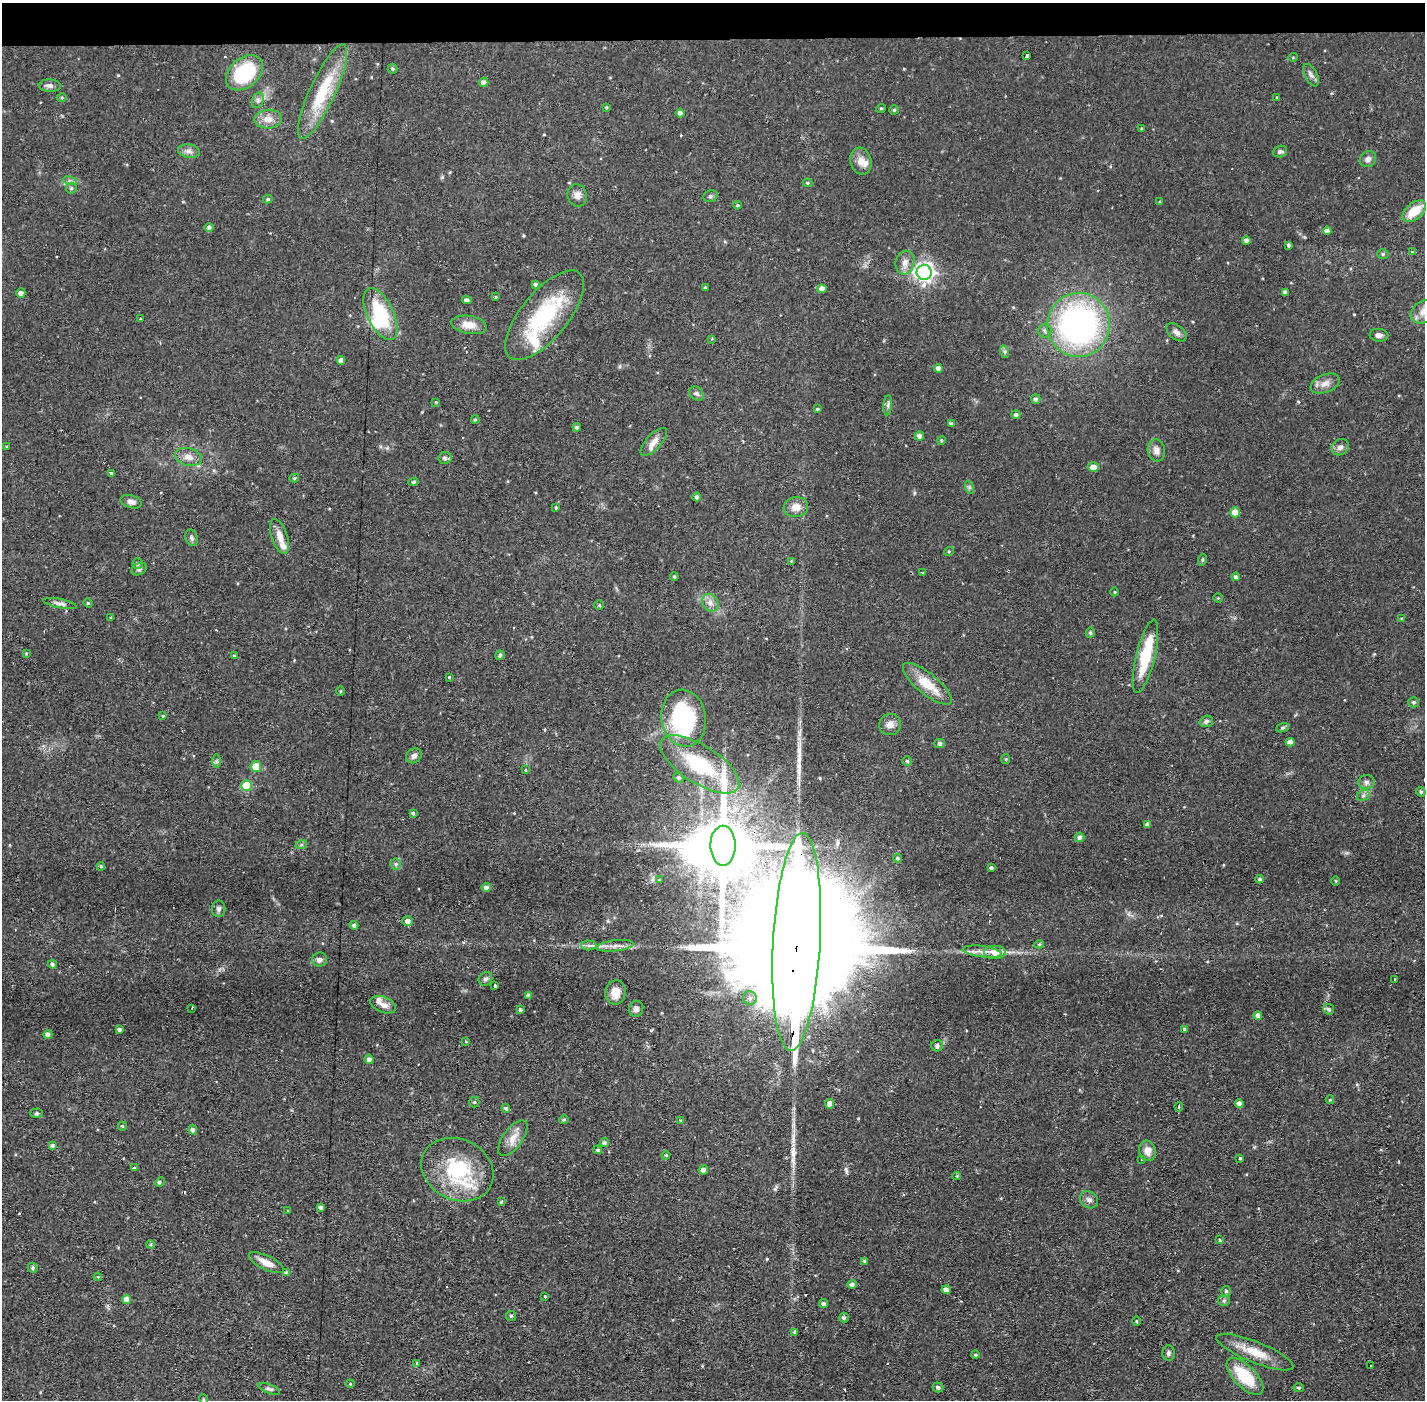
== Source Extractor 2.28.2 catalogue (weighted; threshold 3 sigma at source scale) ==
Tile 2 of 3 x 3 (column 2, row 1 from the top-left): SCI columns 1423-2845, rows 2849-4246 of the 4267 x 4300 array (HDU 1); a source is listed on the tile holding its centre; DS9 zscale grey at full resolution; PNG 1427 x 1402 px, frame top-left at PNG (2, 3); each listed source drawn as its Kron ellipse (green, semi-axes under 4 px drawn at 4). Shown black and unused: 3% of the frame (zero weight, under 2 of 3 exposures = <1% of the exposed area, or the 3 px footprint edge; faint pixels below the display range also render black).
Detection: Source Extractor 2.28.2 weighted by HDU 2 'WHT'; one run over the whole footprint, this tile lists its part. Background 0.0582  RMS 0.006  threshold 0.0272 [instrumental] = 3 sigma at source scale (4.5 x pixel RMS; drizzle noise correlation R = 1.50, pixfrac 1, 0.05/0.05 arcsec/px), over >= 5 px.
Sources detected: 244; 4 inside a brighter object's white glare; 3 cosmic-ray / hot-pixel residue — neither listed nor drawn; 6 inside a brighter listed object's ellipse — not listed separately; the other 231 listed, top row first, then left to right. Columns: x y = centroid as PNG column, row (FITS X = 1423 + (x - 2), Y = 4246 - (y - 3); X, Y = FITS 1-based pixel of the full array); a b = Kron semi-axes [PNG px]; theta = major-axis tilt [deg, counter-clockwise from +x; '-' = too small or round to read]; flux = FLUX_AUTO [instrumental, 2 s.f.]
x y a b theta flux
1027 56 4 3 - 2.2
1293 57 5 3 - 0.51
392 69 5 5 - 0.93
244 73 21 14 41 34
1311 75 12 6 -63 2.2
484 82 4 4 - 2.7
50 86 11 6 -4 2.4
322 92 52 12 65 31
62 98 5 3 - 0.64
1276 98 3 2 - 0.72
258 100 8 5 74 1.8
606 107 4 3 - 0.78
881 108 5 3 - 0.55
894 110 4 4 - 0.78
680 113 4 4 - 2.1
268 119 14 9 4 5.5
1142 129 4 3 - 0.71
189 151 11 6 -8 2.7
1280 152 7 6 - 1.5
1368 159 8 7 - 2.5
861 161 13 10 -74 5.7
70 181 7 4 -17 1.3
808 183 5 4 - 0.82
71 188 5 5 - 1
577 195 11 9 -72 3.7
710 196 7 5 21 1.2
268 199 5 4 - 0.85
1160 202 4 3 - 0.58
737 205 4 3 - 0.72
1414 211 14 8 40 13
209 227 4 4 - 1.6
1327 231 4 4 - 2.9
1246 240 4 4 - 2.1
1288 245 4 3 - 0.98
1412 251 4 3 - 1
1383 254 5 5 - 1
905 262 12 9 74 4.2
924 272 7 7 - 290
535 284 4 4 - 1.2
705 287 4 3 - 0.66
822 289 4 4 - 3.3
1285 292 4 4 - 2.2
21 293 4 4 - 2.7
495 297 4 4 - 0.88
467 300 4 4 - 2.4
1423 312 14 10 35 5.5
380 314 28 13 -64 38
545 315 55 23 50 56
140 318 3 3 - 0.65
469 325 18 9 -10 7.7
1078 325 32 31 - 170
1045 330 7 6 - 2
1177 332 11 7 -40 2.7
1379 335 9 6 -5 2.3
712 339 4 2 - 0.56
1005 352 6 4 -72 1
341 360 4 4 - 2.8
938 368 4 4 - 2.6
1325 383 15 9 22 4.3
697 394 8 6 -42 1.7
1036 399 5 4 - 1.4
436 402 4 3 - 0.48
888 405 10 4 86 1.4
818 409 4 3 - 0.76
1016 415 4 4 - 1.4
475 419 4 3 - 0.83
951 423 4 4 - 1.2
577 427 4 4 - 1.5
919 436 4 4 - 2.7
941 440 4 4 - 0.85
654 442 17 7 47 4.9
7 446 4 2 - 0.45
1340 447 9 7 30 2.5
1156 450 11 8 -80 3.9
188 457 13 9 -13 4.7
445 458 6 6 - 2.5
1093 467 5 5 - 4.7
112 473 4 3 - 6
294 478 5 4 - 0.88
413 482 5 4 - 0.92
969 487 7 4 -72 1
697 497 4 3 - 1.8
131 502 11 6 -16 2.7
556 507 4 3 - 1.5
796 507 12 10 9 5.5
1235 512 5 5 - 8.8
280 536 18 8 -72 6.5
191 538 8 6 -75 1.4
949 551 5 3 - 0.6
1202 560 6 3 72 0.66
791 561 4 4 - 0.55
137 563 5 5 - 1.3
139 569 8 5 30 1.4
922 573 3 2 - 0.84
674 577 4 3 - 0.76
1236 577 4 4 - 1.5
1115 592 4 3 - 0.45
1218 598 4 4 - 0.61
88 603 4 4 - 0.63
710 603 9 7 -54 3.3
60 604 17 4 -11 2.3
599 605 4 4 - 0.85
111 618 4 3 - 0.69
1402 619 4 3 - 0.71
1090 633 5 4 - 1
26 654 4 3 - 0.72
500 655 4 4 - 1.2
234 656 3 3 - 0.84
1145 656 37 9 76 28
450 677 3 3 - 2
927 684 30 10 -39 15
340 691 5 3 - 0.52
1414 702 5 5 - 1.2
163 716 3 3 - 0.63
684 718 28 22 -80 77
1206 721 7 5 19 1.6
890 725 11 10 - 3.9
1283 728 6 4 20 0.88
1290 742 4 4 - 3.3
940 743 5 4 - 1.6
414 756 8 7 - 2.5
1006 759 5 4 - 0.65
217 761 7 4 90 1.1
907 761 5 4 - 0.88
700 764 45 19 -32 44
256 766 5 5 - 10
526 770 4 3 - 0.51
679 778 5 5 - 1.2
1366 782 8 7 - 2
246 786 5 5 - 23
1421 792 5 4 - 1.1
1363 795 7 5 29 1.4
413 813 3 3 - 1.2
1148 824 4 4 - 1.9
1079 837 5 4 - 1.6
301 845 6 4 18 0.83
723 846 20 12 -90 5000
898 858 4 4 - 1.1
396 864 5 5 - 1.3
101 866 4 3 - 0.72
992 868 3 3 - 1.3
1260 879 4 3 - 1
660 880 4 3 - 1.9
1336 881 4 3 - 0.55
486 887 4 4 - 2.6
219 909 8 6 -89 1.6
408 921 5 4 - 2.8
354 925 4 4 - 1.4
797 942 109 23 87 54000
1039 944 5 4 - 0.88
589 945 7 5 -2 1.7
615 946 18 5 7 3.9
982 952 19 5 -7 4.5
995 952 11 7 0 6.2
320 960 7 7 - 2.1
52 964 4 4 - 1.3
485 979 7 6 - 1.6
1395 979 3 3 - 5.2
495 986 3 3 - 4.8
615 992 12 10 81 7.6
528 996 4 4 - 2.1
750 998 7 7 - 2.2
383 1005 13 8 -21 3.8
192 1008 2 2 - 0.72
636 1009 8 7 - 2.2
1329 1009 5 5 - 1.5
520 1010 3 3 - 1.2
1258 1016 4 4 - 3.1
119 1029 4 3 - 1.4
1185 1029 3 3 - 1.2
48 1034 4 4 - 2.2
465 1042 3 3 - 1.8
937 1046 6 6 - 1.8
369 1059 5 4 - 2.5
1330 1100 4 4 - 0.55
474 1102 5 5 - 0.76
1239 1103 4 4 - 2.6
830 1104 5 4 - 5.7
1179 1107 5 3 - 1.6
506 1108 4 4 - 1
36 1113 6 4 3 0.87
564 1120 5 4 - 0.83
681 1121 4 3 - 0.84
122 1126 4 4 - 0.6
193 1130 5 4 - 2.1
513 1138 21 9 54 6.7
604 1142 4 4 - 1.5
52 1145 4 3 - 1.2
598 1150 4 4 - 1.1
1147 1151 10 8 -74 5
666 1155 4 3 - 0.61
1240 1158 3 3 - 1.4
1141 1159 3 3 - 1.4
134 1168 4 3 - 0.56
457 1170 37 30 -26 47
703 1170 5 4 - 3.5
957 1176 4 3 - 0.86
160 1182 5 4 - 0.99
1089 1200 10 8 -35 2.3
501 1202 4 4 - 0.9
321 1207 4 3 - 1.8
288 1210 3 2 - 1.5
1220 1240 4 3 - 0.6
150 1245 4 4 - 0.72
865 1261 4 4 - 1.3
266 1263 19 7 -25 6.1
33 1268 5 5 - 1.3
286 1272 4 3 - 0.97
98 1277 4 3 - 0.65
852 1284 5 4 - 1.8
946 1290 4 4 - 3.5
1226 1291 5 4 - 1.2
545 1296 3 3 - 0.9
127 1299 5 4 - 5.6
1224 1301 6 5 - 1.1
824 1304 4 4 - 1.6
511 1316 5 5 - 0.99
844 1318 5 5 - 1.3
1136 1321 4 3 - 0.56
795 1332 4 4 - 1
1255 1352 41 10 -22 14
1168 1353 7 6 - 1.5
975 1355 4 3 - 0.75
416 1364 3 3 - 5.2
1370 1366 3 3 - 1.2
1245 1376 23 11 -45 25
350 1384 4 3 - 0.52
938 1387 5 5 - 1.7
1299 1388 5 4 - 0.89
269 1389 11 4 -22 1.6
203 1399 5 3 - 0.55
Overlapping masked pixels (flux is a lower limit): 2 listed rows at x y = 723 846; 797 942
Isophote crosses this tile's border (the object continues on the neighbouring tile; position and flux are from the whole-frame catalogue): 1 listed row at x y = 1423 312